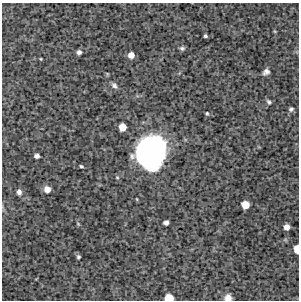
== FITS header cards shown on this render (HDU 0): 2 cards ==
NAXIS1  =                  297 /Length X axis
NAXIS2  =                  298 /Length Y axis

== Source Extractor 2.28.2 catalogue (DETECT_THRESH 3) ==
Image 297 x 298 px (HDU 0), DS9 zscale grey, 1 PNG px = 1 image px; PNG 301 x 302 px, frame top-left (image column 1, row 298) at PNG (2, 3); no overlay
Background 4220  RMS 220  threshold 659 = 3 sigma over >= 5 px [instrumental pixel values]
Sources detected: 26; all 26 listed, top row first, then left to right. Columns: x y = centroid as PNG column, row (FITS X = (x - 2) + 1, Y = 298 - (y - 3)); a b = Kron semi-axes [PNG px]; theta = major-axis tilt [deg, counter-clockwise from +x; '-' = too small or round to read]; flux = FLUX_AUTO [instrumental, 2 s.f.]
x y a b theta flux
205 36 3 3 - 2.3e+04
182 48 7 5 -10 3.1e+04
79 52 5 5 - 4.4e+04
131 55 5 5 - 1.1e+05
41 59 4 3 - 1.2e+04
266 72 7 5 40 6.2e+04
114 86 9 6 -46 4.4e+04
269 102 7 5 -44 3.3e+04
291 109 7 6 - 3.5e+04
207 113 5 3 - 1.7e+04
122 127 6 6 - 1.9e+05
149 152 25 20 40 4.4e+06
37 156 5 4 - 4.9e+04
153 165 11 9 22 1.1e+06
81 166 4 3 - 2.0e+04
47 189 6 6 - 9.2e+04
19 192 6 5 - 5.8e+04
137 199 5 3 - 1.1e+04
245 205 6 6 - 2.3e+05
166 223 5 4 - 5.2e+04
78 224 5 4 - 1.5e+04
286 227 5 5 - 9.2e+04
297 249 6 4 -87 2.1e+05
78 257 5 4 - 2.6e+04
169 298 7 5 0 3.0e+05
228 298 6 6 - 1.1e+05
At the frame edge (FLAGS 8, measured only in part): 3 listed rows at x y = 297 249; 169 298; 228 298